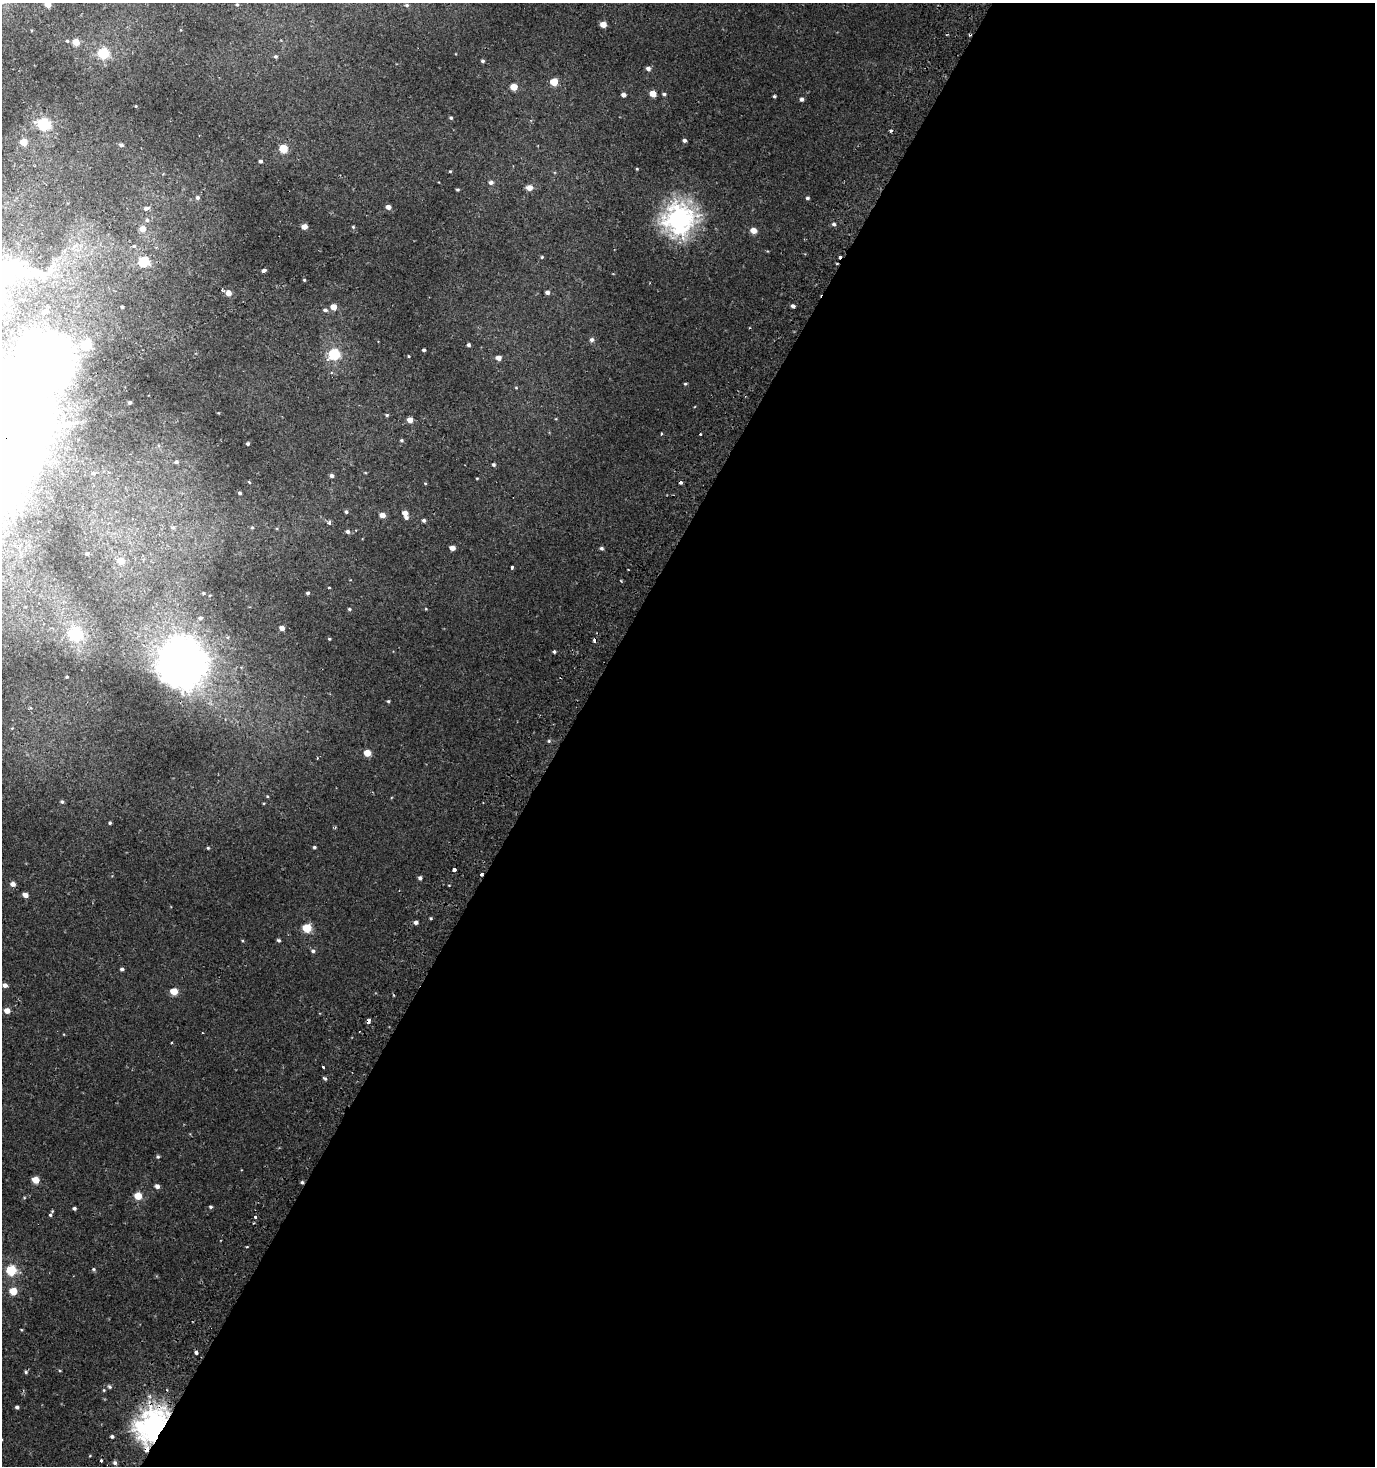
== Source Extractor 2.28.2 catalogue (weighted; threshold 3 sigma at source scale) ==
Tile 12 of 4 x 4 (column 4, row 3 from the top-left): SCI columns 4413-5785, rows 1465-2928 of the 5973 x 5886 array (HDU 1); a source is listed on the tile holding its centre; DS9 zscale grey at full resolution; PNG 1377 x 1468 px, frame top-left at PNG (2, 3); no overlay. Shown black and unused: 59% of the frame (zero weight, under 2 of 3 exposures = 2% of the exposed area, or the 3 px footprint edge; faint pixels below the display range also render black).
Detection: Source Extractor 2.28.2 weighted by HDU 2 'WHT'; one run over the whole footprint, this tile lists its part. Background 6.87e-04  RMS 0.0025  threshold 0.0115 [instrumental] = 3 sigma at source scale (4.5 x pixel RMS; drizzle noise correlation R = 1.50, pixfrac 1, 0.0396/0.0396 arcsec/px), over >= 5 px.
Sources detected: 164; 2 inside a brighter object's white glare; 5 cosmic-ray / hot-pixel residue — not listed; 2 inside a brighter listed object's ellipse — not listed separately; the other 155 listed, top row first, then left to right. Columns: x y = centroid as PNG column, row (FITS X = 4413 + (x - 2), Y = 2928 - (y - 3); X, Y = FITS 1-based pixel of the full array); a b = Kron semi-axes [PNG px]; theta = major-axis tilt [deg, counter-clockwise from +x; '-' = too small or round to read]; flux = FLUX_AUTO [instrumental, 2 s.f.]
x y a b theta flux
48 4 6 4 -74 3.5
237 5 3 3 - 0.32
407 5 5 4 - 0.33
603 24 5 4 - 2.5
67 41 5 4 - 0.29
76 42 5 4 - 4.3
103 53 5 5 - 20
275 57 4 4 - 0.42
482 61 4 3 - 0.4
648 68 5 4 - 0.81
554 82 5 5 - 5.8
514 87 5 4 - 3.9
653 94 5 5 - 2.6
664 94 5 4 - 0.39
624 95 4 4 - 1
775 96 3 3 - 0.5
802 99 4 4 - 0.58
451 118 4 4 - 0.32
44 124 6 5 - 32
684 140 4 4 - 0.64
23 142 5 4 - 4.4
121 145 5 4 - 0.56
283 149 5 5 - 8.3
260 161 4 3 - 0.51
637 169 4 3 - 0.2
450 171 4 3 - 0.23
491 182 5 4 - 0.79
529 188 5 5 - 2.2
457 190 4 3 - 0.29
198 198 5 5 - 0.59
807 198 4 3 - 0.39
388 207 4 4 - 1.3
146 208 7 4 12 0.64
679 219 10 10 - 140
147 220 5 5 - 0.42
834 224 4 4 - 0.59
304 227 4 4 - 2.4
353 227 4 4 - 0.25
142 229 5 4 - 2.2
753 230 5 5 - 2.3
75 245 7 4 19 0.7
134 246 3 3 - 1.3
542 257 4 3 - 0.26
144 261 5 5 - 19
4 269 103 33 -3 47
264 270 4 3 - 0.8
304 280 3 3 - 0.27
222 290 4 3 - 0.39
547 292 4 4 - 0.79
228 293 4 4 - 2.7
793 306 4 3 - 0.7
122 307 3 2 - 0.29
333 307 4 4 - 2.9
325 310 5 4 - 0.54
46 311 7 5 1 0.93
592 340 5 5 - 0.66
86 345 5 5 - 18
468 345 4 3 - 0.53
424 350 3 3 - 0.51
334 354 6 5 - 20
408 356 4 3 - 0.21
498 358 5 4 - 1.4
55 361 36 12 68 270
685 384 4 4 - 0.28
130 402 4 4 - 0.48
387 415 5 4 - 0.32
410 420 4 4 - 2.3
661 434 4 2 - 0.22
700 434 3 2 - 0.42
6 438 21 16 45 2400
401 440 5 4 - 0.33
248 444 3 3 - 0.58
176 462 5 4 - 0.45
494 464 4 4 - 0.41
93 473 5 4 - 0.45
332 476 4 4 - 0.69
477 478 4 3 - 0.17
249 482 5 3 - 0.23
425 483 4 3 - 0.2
240 493 4 3 - 0.44
346 512 4 3 - 0.4
405 513 5 4 - 1.6
382 515 4 4 - 2.2
406 518 5 4 - 0.62
424 520 4 4 - 0.53
329 522 3 3 - 0.77
173 527 5 4 - 0.43
252 527 5 4 - 0.32
348 531 5 4 - 0.62
452 548 4 4 - 1.8
601 548 4 4 - 0.47
87 553 4 4 - 0.4
120 561 5 5 - 2.9
512 567 3 3 - 0.96
329 587 4 2 - 0.18
203 593 3 2 - 0.21
308 593 4 3 - 0.49
349 609 4 4 - 0.31
200 618 5 4 - 0.65
282 628 4 4 - 1.5
75 634 6 5 - 35
329 639 4 3 - 0.24
595 640 4 4 - 1.3
554 652 4 3 - 0.4
182 664 19 18 - 390
67 677 3 2 - 0.24
388 701 4 3 - 0.3
30 708 4 3 - 0.3
549 741 5 4 - 0.3
367 753 5 4 - 4
317 758 3 3 - 0.21
267 796 4 3 - 0.19
62 802 4 4 - 0.41
110 823 4 3 - 0.31
314 847 4 3 - 0.37
208 848 4 3 - 0.27
454 870 4 3 - 2.2
481 874 3 3 - 1.6
420 878 4 4 - 0.66
13 884 5 4 - 1.3
25 895 4 4 - 1.4
431 918 3 3 - 0.26
416 922 4 4 - 0.82
307 928 5 5 - 9.8
278 940 4 3 - 0.39
313 951 5 4 - 0.52
122 969 4 3 - 0.56
5 985 5 4 - 0.88
174 991 5 4 - 5
7 1011 5 4 - 2
368 1021 4 3 - 1.7
172 1042 3 2 - 0.19
323 1067 3 2 - 0.36
325 1078 6 3 -39 0.39
158 1157 5 4 - 0.37
36 1180 5 4 - 4.1
302 1182 4 4 - 0.41
157 1186 4 4 - 1
138 1196 5 5 - 5.3
211 1207 4 3 - 0.38
74 1208 4 3 - 0.44
50 1215 5 5 - 0.45
255 1217 3 3 - 0.81
93 1269 5 4 - 0.31
11 1270 5 5 - 15
13 1291 5 5 - 5.6
196 1352 3 3 - 2.1
26 1372 5 5 - 0.35
109 1387 5 5 - 0.44
104 1390 4 4 - 0.24
17 1407 4 4 - 0.52
154 1425 12 9 61 210
112 1436 4 4 - 0.51
101 1461 3 3 - 0.58
115 1463 5 5 - 0.58
Overlapping masked pixels (flux is a lower limit): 6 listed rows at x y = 6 438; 595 640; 481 874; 368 1021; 302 1182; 154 1425
Isophote crosses this tile's border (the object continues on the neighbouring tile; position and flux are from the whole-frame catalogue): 3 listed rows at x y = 48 4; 4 269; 6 438